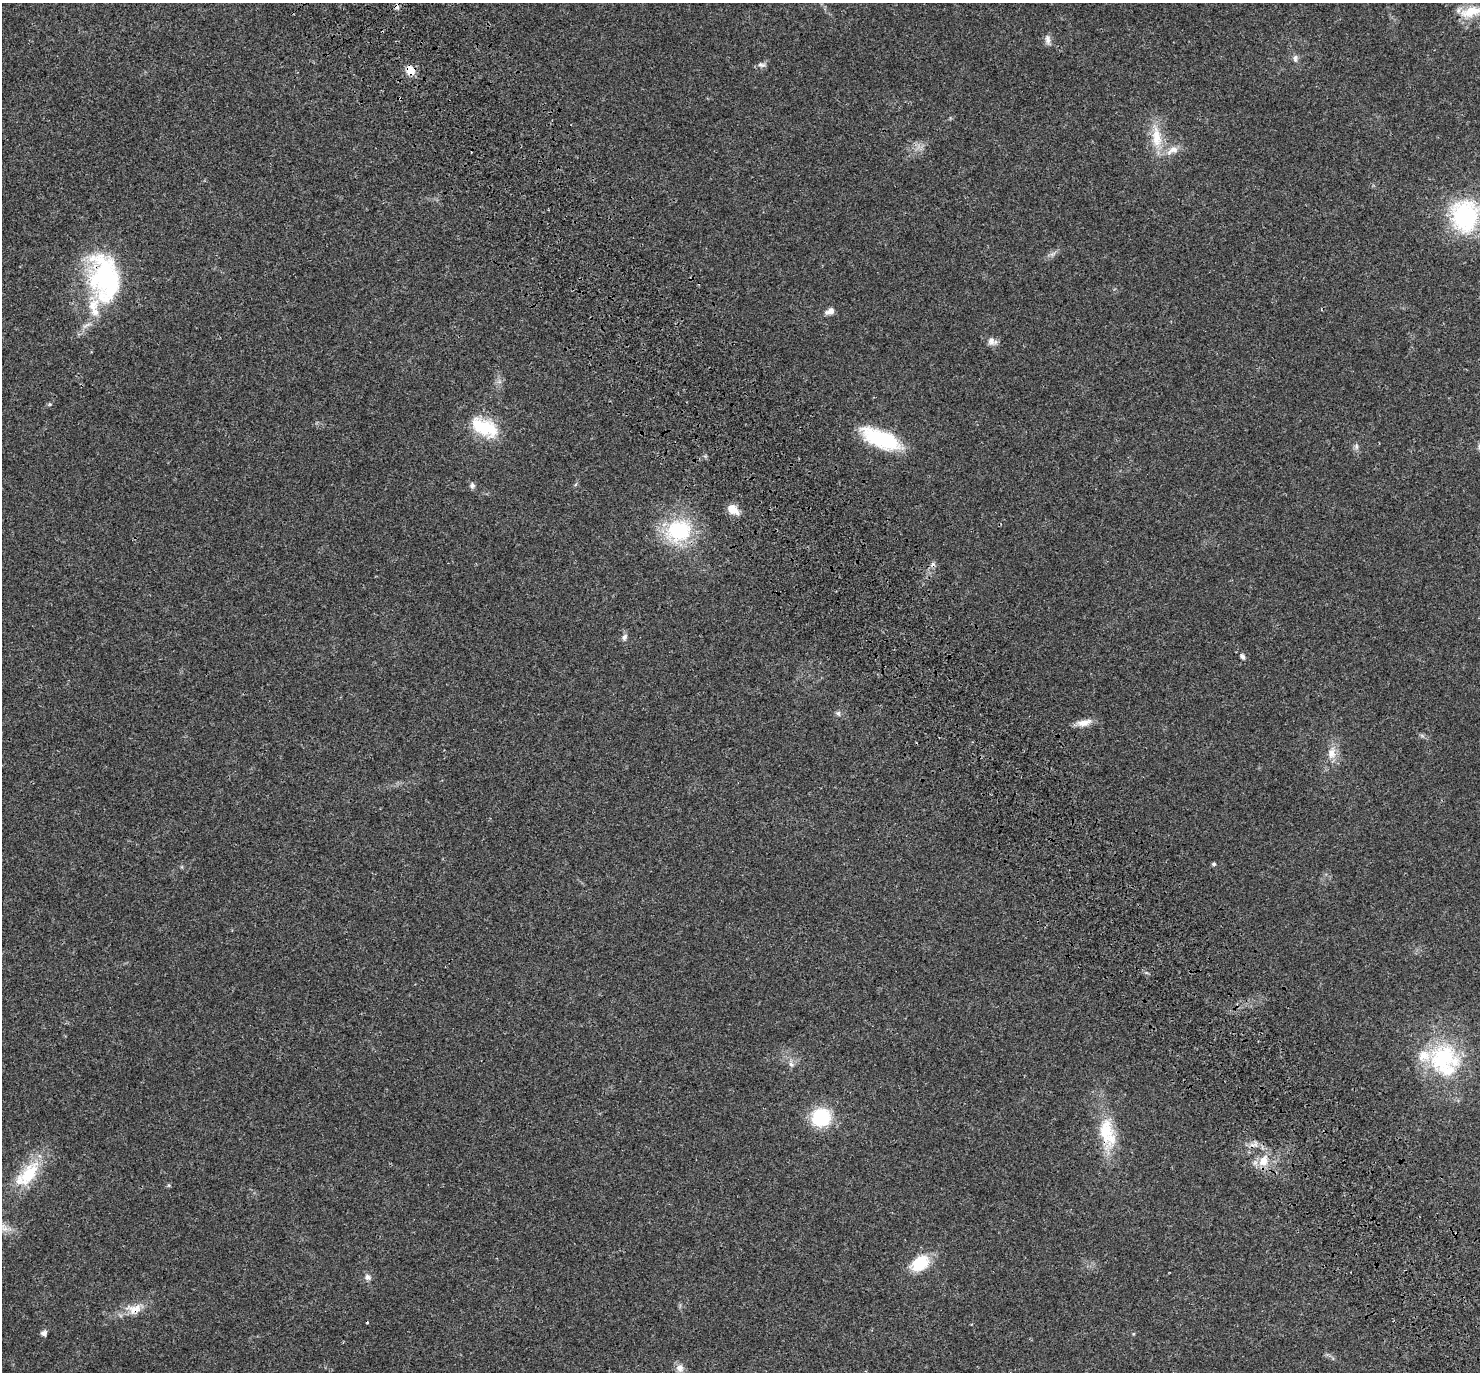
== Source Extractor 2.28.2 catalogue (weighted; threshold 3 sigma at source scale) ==
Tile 6 of 4 x 4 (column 2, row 2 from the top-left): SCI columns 1606-3083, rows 3032-4401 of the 6171 x 6121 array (HDU 1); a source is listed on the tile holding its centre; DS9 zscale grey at full resolution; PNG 1482 x 1374 px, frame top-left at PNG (2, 3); no overlay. Shown black and unused: <1% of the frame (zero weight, under 3 of 4 exposures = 9% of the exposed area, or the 3 px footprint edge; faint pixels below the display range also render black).
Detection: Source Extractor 2.28.2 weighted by HDU 2 'WHT'; one run over the whole footprint, this tile lists its part. Background 0.0369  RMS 0.0036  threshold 0.0163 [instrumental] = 3 sigma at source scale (4.5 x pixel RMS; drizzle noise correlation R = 1.50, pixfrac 1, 0.0396/0.0396 arcsec/px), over >= 5 px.
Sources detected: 42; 4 cosmic-ray / hot-pixel residue — not listed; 2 inside a brighter listed object's ellipse — not listed separately; the other 36 listed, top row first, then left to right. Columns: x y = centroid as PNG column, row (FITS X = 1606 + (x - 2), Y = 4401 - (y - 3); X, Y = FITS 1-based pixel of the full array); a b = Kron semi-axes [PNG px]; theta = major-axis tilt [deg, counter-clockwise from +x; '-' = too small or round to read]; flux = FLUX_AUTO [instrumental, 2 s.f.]
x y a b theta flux
1470 12 30 13 14 8.3
1048 40 14 7 -84 1.6
1295 58 11 7 -89 1.3
761 65 11 6 -7 1.2
410 70 11 9 -60 4.1
1156 137 33 13 -85 9.5
1173 150 19 10 27 4.1
1465 216 39 33 -89 38
105 278 62 37 -80 49
830 311 11 7 29 2.1
991 341 12 9 -75 2.1
50 404 5 5 - 0.44
485 427 33 18 -28 16
882 439 42 16 -22 27
1356 446 8 5 -79 0.89
472 485 8 7 - 0.97
733 509 12 8 -38 5.2
679 531 36 30 22 26
624 637 8 6 60 1.3
1242 656 9 5 -52 1
838 713 7 6 - 0.85
1084 723 20 8 13 3.3
1422 736 7 4 -19 0.69
1332 753 19 12 88 4.5
1214 864 4 4 - 0.68
1444 1060 46 39 -62 38
791 1064 10 6 -62 1.3
821 1117 17 16 - 23
1107 1133 47 20 -78 16
1263 1161 17 12 59 5.7
28 1174 45 19 49 16
920 1263 24 16 35 11
368 1277 10 8 -35 1.4
134 1309 24 13 4 5.6
44 1333 5 5 - 1.8
680 1368 12 10 -80 2.1
Overlapping masked pixels (flux is a lower limit): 4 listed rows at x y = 410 70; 105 278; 1107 1133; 134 1309
Isophote crosses this tile's border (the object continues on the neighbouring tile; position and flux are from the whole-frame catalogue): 2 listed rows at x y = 1470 12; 1465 216